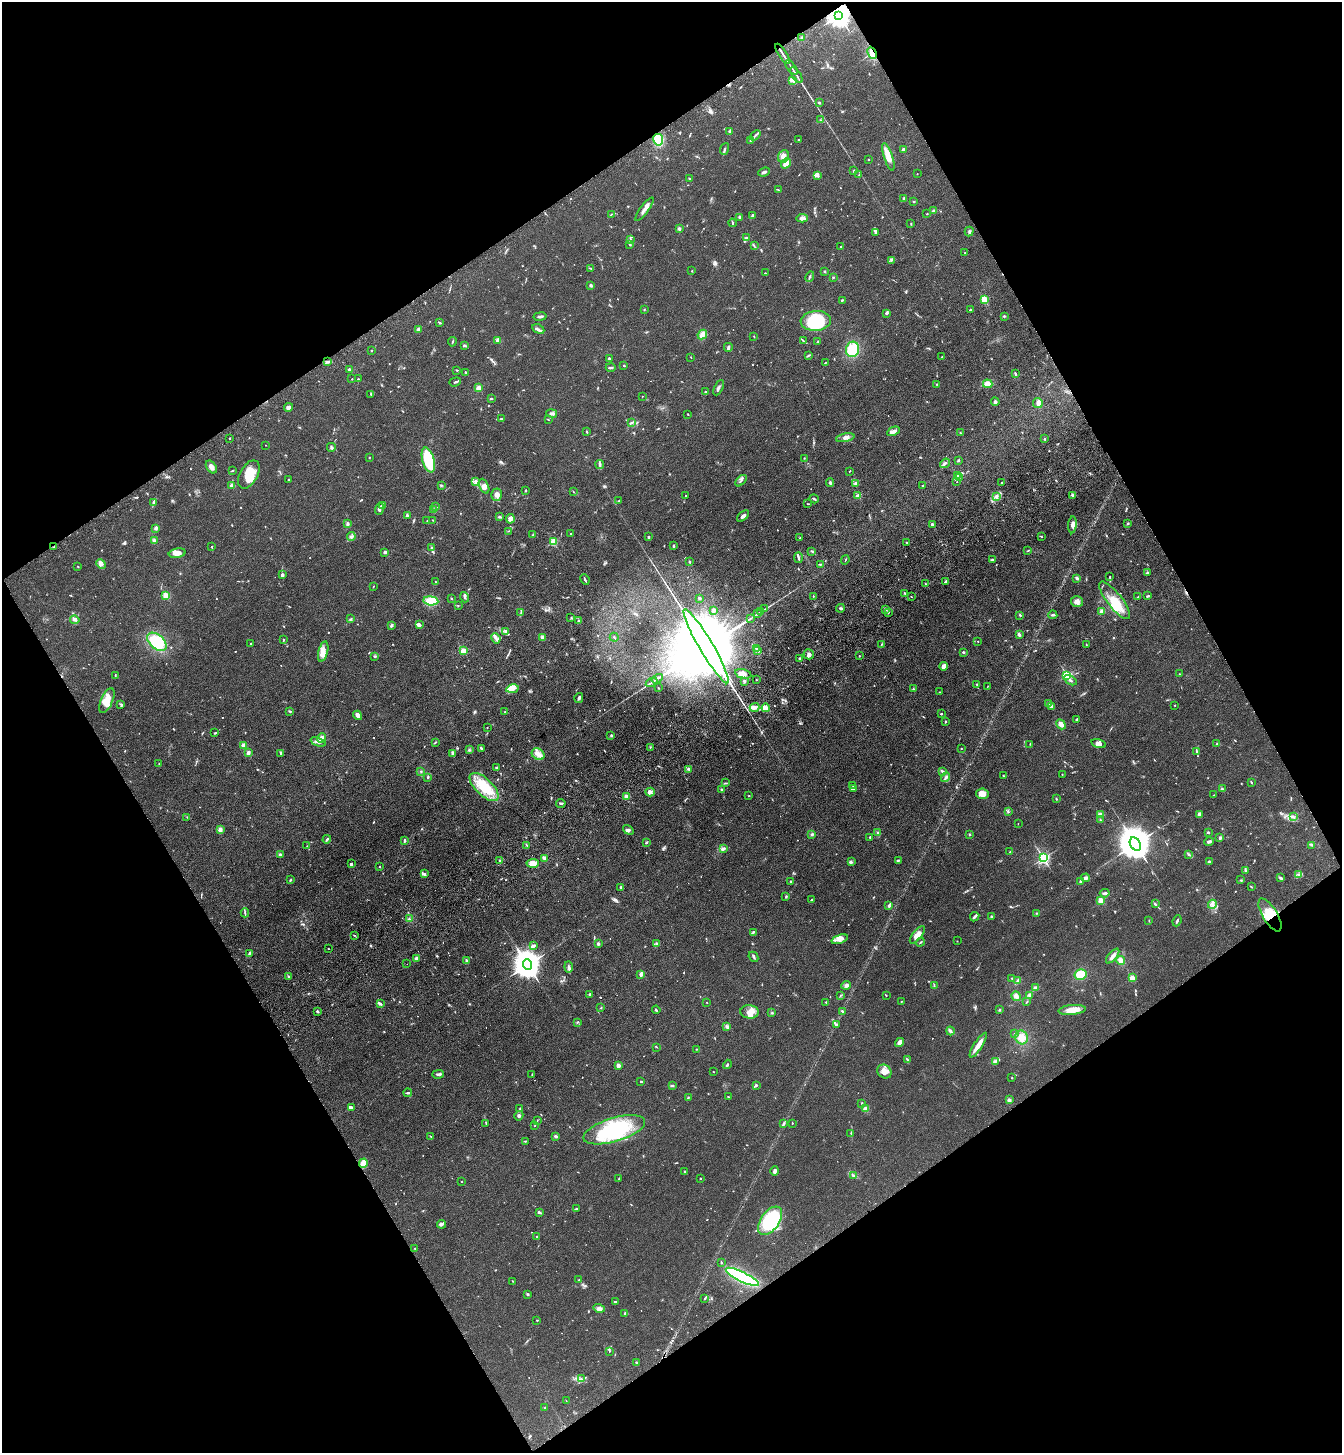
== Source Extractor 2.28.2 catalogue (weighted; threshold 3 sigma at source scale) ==
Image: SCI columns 233-5592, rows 106-5909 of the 5960 x 6015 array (HDU 1 of 3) = the unmasked area's bounding box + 8 px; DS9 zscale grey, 4 x 4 block average (1 PNG px = mean of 4 x 4 image px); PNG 1344 x 1455 px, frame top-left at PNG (2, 2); each listed source drawn as its Kron ellipse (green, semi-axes under 4 px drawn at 4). Shown black and unused: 48% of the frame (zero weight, under 3 of 4 exposures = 6% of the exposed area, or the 3 px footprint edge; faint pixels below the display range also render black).
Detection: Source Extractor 2.28.2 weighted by HDU 2 'WHT'. Background 0.0854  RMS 0.0083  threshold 0.0375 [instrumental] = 3 sigma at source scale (4.5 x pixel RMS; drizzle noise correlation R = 1.50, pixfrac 1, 0.05/0.05 arcsec/px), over >= 5 px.
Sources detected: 938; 7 too faint to see at this stretch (4 x 4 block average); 7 inside a brighter object's white glare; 1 cosmic-ray / hot-pixel residue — neither listed nor drawn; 30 coinciding with a brighter row at this scale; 51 inside a brighter listed object's ellipse — not listed separately; of the other 842, all 500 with FLUX_AUTO >= 2.48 (the completeness limit of this list) listed and drawn (342 fainter detections not listed), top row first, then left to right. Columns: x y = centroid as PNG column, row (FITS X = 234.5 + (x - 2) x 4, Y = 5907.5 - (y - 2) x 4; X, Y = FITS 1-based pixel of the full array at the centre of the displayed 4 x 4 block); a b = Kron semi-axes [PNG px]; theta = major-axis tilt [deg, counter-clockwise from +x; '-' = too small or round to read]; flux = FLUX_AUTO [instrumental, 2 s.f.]
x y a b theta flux
839 15 3 3 - 5900
802 38 3 3 - 8.4
872 53 6 4 -65 55
783 54 12 2 -58 15
791 67 8 2 -56 11
796 75 9 2 -56 11
792 81 4 3 - 11
819 103 3 2 - 4.8
820 120 2 2 - 3.2
730 131 2 2 - 3.1
755 135 6 2 39 6.9
658 140 6 5 - 140
750 140 2 2 - 3
798 140 2 2 - 5.9
724 149 6 2 68 7.2
904 149 2 2 - 69
783 156 6 5 - 39
888 157 14 4 -72 61
869 159 2 2 - 9.3
786 163 5 3 - 64
854 171 2 2 - 7
764 172 6 3 21 9.7
917 174 2 2 - 3.2
859 175 4 2 - 4.8
818 176 2 2 - 4.7
689 178 2 2 - 3.3
778 190 3 2 - 3
904 199 3 2 - 13
914 202 2 2 - 3
644 209 14 3 54 27
934 211 4 3 - 13
611 214 3 2 - 3.7
927 214 3 2 - 2.5
753 216 4 3 - 7.9
740 218 3 2 - 9.3
802 218 6 4 4 18
732 223 4 2 - 4.3
911 224 2 2 - 4
679 229 4 3 - 10
876 232 2 2 - 11
969 232 5 2 - 6.2
746 238 3 2 - 5.6
630 240 4 2 - 8.2
629 245 3 2 - 4.3
754 246 4 2 - 4.8
840 247 3 2 - 2.8
965 253 2 2 - 5.1
891 260 2 2 - 3.7
591 268 3 2 - 3.7
692 271 3 2 - 2.9
825 271 2 2 - 4.2
765 273 2 2 - 2.9
810 276 5 2 - 6.2
833 277 2 2 - 4.2
590 285 2 2 - 20
984 299 2 2 - 300
842 300 3 2 - 5.4
644 310 2 2 - 3.3
970 310 2 2 - 4
886 313 3 2 - 9.5
540 316 6 2 9 15
1004 316 3 2 - 4.2
816 321 15 9 4 200
440 323 3 2 - 4.5
418 329 3 3 - 8.2
538 329 6 2 -28 9.7
702 335 5 4 - 30
754 336 2 2 - 2.9
498 340 2 2 - 140
803 341 4 2 - 5.1
818 341 4 2 - 5.4
452 342 5 2 - 4.5
464 345 4 2 - 5.4
728 347 4 3 - 7.4
853 349 8 6 73 150
371 350 2 2 - 3.4
808 355 4 2 - 4.8
691 357 2 2 - 2.7
942 357 2 2 - 8.5
609 358 3 2 - 6.4
327 362 3 2 - 8.2
825 362 3 2 - 3.6
624 366 2 2 - 14
611 367 5 2 - 6.1
349 370 2 2 - 65
457 370 2 2 - 5.3
466 372 3 2 - 4.1
1015 373 4 2 - 4.1
352 379 2 2 - 3.8
358 379 2 2 - 5.2
455 382 6 2 20 6.6
937 384 2 2 - 4.1
988 384 5 3 - 45
479 388 2 2 - 150
719 388 8 2 62 12
706 392 3 2 - 6
371 394 2 2 - 4.8
642 396 2 2 - 4
491 399 3 2 - 4.2
995 402 4 3 - 7.5
1038 403 5 4 - 15
288 407 4 4 - 13
552 413 5 2 - 11
688 414 2 2 - 2.5
501 419 3 2 - 3.1
548 419 4 2 - 3
631 422 4 2 - 3.7
893 431 7 2 27 34
587 432 3 2 - 4.2
960 433 2 2 - 2.6
230 438 2 2 - 6
845 438 9 4 11 20
1045 439 2 2 - 9
265 445 2 2 - 2.8
331 447 4 2 - 5
369 457 2 2 - 3.3
804 458 2 2 - 2.7
428 460 13 6 -75 290
959 460 3 2 - 6
945 463 5 2 - 8.8
600 464 4 2 - 11
211 467 7 4 -54 26
232 470 2 2 - 2.8
849 471 2 2 - 2.6
249 474 15 9 60 98
957 476 4 2 - 8.8
959 477 2 2 - 3
289 479 2 2 - 4.5
475 481 3 2 - 7.4
741 481 7 2 44 9.4
957 482 2 2 - 2.9
830 483 4 2 - 7.6
856 483 2 2 - 16
1002 483 3 2 - 3.6
232 485 2 2 - 120
441 485 3 2 - 4.7
923 485 2 2 - 4.3
484 486 8 4 -65 22
526 490 3 2 - 3.3
573 491 2 2 - 2.9
497 495 6 5 - 21
686 495 2 2 - 5.3
1073 495 4 3 - 13
858 496 2 2 - 120
996 496 4 3 - 12
814 499 5 2 - 8
619 501 2 2 - 4.4
154 502 3 2 - 20
808 504 2 2 - 3.2
383 506 4 3 - 17
435 506 3 2 - 3.9
380 509 6 3 69 15
434 510 3 3 - 13
407 515 3 2 - 7
743 516 7 3 42 15
499 517 3 2 - 8.1
510 519 5 4 - 14
433 520 2 2 - 2.7
427 521 2 2 - 2.5
347 523 2 2 - 18
932 524 2 2 - 12
1128 524 2 2 - 5.8
1072 525 8 4 85 26
156 528 3 3 - 14
508 531 3 2 - 3.3
571 534 2 2 - 6.4
532 535 3 2 - 3
351 536 4 3 - 10
1041 536 2 2 - 2.8
649 537 2 2 - 25
800 538 3 2 - 3.7
154 540 3 3 - 9.6
553 542 2 2 - 290
907 542 3 2 - 2.7
673 546 2 2 - 7.6
53 547 2 2 - 3.9
211 547 3 2 - 3.2
432 548 3 2 - 8.2
812 551 4 2 - 5.5
1028 551 3 2 - 4.1
385 552 2 2 - 59
177 553 8 4 10 33
798 558 5 2 - 7.3
845 560 5 2 - 2.9
992 560 4 2 - 7
690 562 4 2 - 3.4
101 564 5 4 - 17
820 564 2 2 - 3.4
78 566 2 2 - 3.5
1147 573 3 2 - 4.7
282 575 2 2 - 54
1110 577 4 2 - 5.3
1077 578 3 3 - 7.6
585 580 5 2 - 7.8
946 581 3 2 - 7.4
435 582 2 2 - 4.2
926 584 2 2 - 3.1
373 586 2 2 - 3.3
905 593 4 2 - 4
166 595 2 2 - 240
813 596 2 2 - 3.4
1148 596 3 2 - 6.2
464 597 5 2 - 9.8
911 597 2 2 - 3.1
1138 597 3 2 - 4.9
451 598 2 2 - 2.8
699 598 2 2 - 11
1115 600 23 7 -52 100
431 601 7 4 -5 100
1077 601 6 5 - 27
458 605 2 2 - 2.7
840 608 4 2 - 6.8
765 609 3 2 - 3.6
886 609 3 2 - 7.5
713 610 3 3 - 9.2
761 611 3 2 - 2.8
1102 611 2 2 - 99
888 612 4 2 - 5.6
521 613 3 2 - 3.4
757 614 2 2 - 3.1
1020 615 3 2 - 4.1
1053 615 4 2 - 7.3
571 617 2 2 - 2.6
750 618 3 2 - 3.6
351 619 2 2 - 5.5
75 620 5 2 - 9
579 621 2 2 - 34
419 625 4 3 - 15
392 626 3 2 - 5
506 631 4 2 - 7.5
1019 635 2 2 - 47
542 637 4 3 - 12
614 637 4 2 - 4
496 638 5 2 - 13
283 640 3 2 - 4.5
978 641 2 2 - 3.6
157 642 11 7 -41 230
251 643 3 2 - 3
1086 644 2 2 - 3.8
881 645 3 2 - 3.2
706 646 43 7 -60 200000
756 648 3 2 - 3.6
463 651 2 2 - 200
758 651 2 2 - 4.1
323 652 10 4 76 33
963 652 2 2 - 35
809 654 5 5 - 18
374 656 3 2 - 3.7
859 656 2 2 - 3
800 659 3 2 - 9.9
944 666 4 4 - 17
743 674 8 4 -13 25
1180 674 2 2 - 3
1067 675 2 2 - 560
115 676 4 2 - 4.9
657 679 6 2 31 9.4
756 680 2 2 - 2.7
1070 680 7 2 -31 12
744 681 3 2 - 7.9
652 682 6 2 29 8.6
977 684 3 2 - 5
987 687 3 2 - 2.8
658 688 3 2 - 3
513 689 6 4 11 25
913 689 2 2 - 3.2
940 692 3 2 - 2.9
579 698 5 3 - 10
107 701 13 6 67 62
1048 703 4 2 - 4.6
121 704 3 3 - 6.7
1175 705 2 2 - 3.2
1051 706 4 3 - 9.3
754 707 5 3 - 14
766 708 4 2 - 100
290 711 3 2 - 5
505 712 3 2 - 4.8
941 714 2 2 - 16
358 715 5 3 - 21
1076 720 3 3 - 5.4
945 721 2 2 - 7.6
1061 724 5 4 - 21
487 727 2 2 - 4.6
214 733 3 2 - 3.2
611 735 3 2 - 4.1
321 738 5 3 - 22
318 742 8 3 -20 17
435 742 3 2 - 5.6
1030 744 2 2 - 3.2
1098 744 7 3 -15 22
1217 744 2 2 - 3.8
243 745 2 2 - 18
650 747 2 2 - 4
481 748 3 2 - 9.5
961 748 2 2 - 3.1
469 750 2 2 - 3.6
1197 752 3 2 - 5.5
248 753 2 2 - 73
281 753 3 2 - 6.3
452 754 3 2 - 6.1
538 754 7 5 -36 29
159 764 2 2 - 2.5
496 768 3 2 - 6.1
689 769 4 2 - 9.9
942 771 3 2 - 4.7
421 772 2 2 - 3.6
1062 774 2 2 - 2.6
1003 776 2 2 - 3.5
428 777 3 2 - 5.4
946 777 5 3 - 11
1251 782 4 2 - 5
725 783 2 2 - 3.8
853 785 3 2 - 4.4
484 787 18 8 -44 140
722 789 3 2 - 4.3
854 789 2 2 - 3.9
1222 789 3 3 - 7.7
650 792 4 3 - 23
982 794 6 5 - 37
1214 795 2 2 - 3.3
749 796 2 2 - 10
626 797 2 2 - 110
1056 799 2 2 - 3.5
561 803 5 2 - 7.1
1008 812 4 2 - 4.7
1199 814 3 3 - 14
1100 815 2 2 - 96
187 817 3 2 - 2.7
1293 817 2 2 - 4.3
1100 820 3 2 - 5.5
1018 824 2 2 - 2.6
220 830 4 3 - 20
628 830 6 3 -37 10
878 832 4 2 - 5.7
1208 832 3 2 - 5.6
812 834 3 3 - 7.2
970 834 2 2 - 4
870 837 2 2 - 4.4
1219 838 4 2 - 5.2
327 839 4 2 - 7.5
405 841 2 2 - 7.8
1209 842 5 3 - 12
646 843 2 2 - 6.2
1135 844 7 5 -61 16000
526 845 2 2 - 3
1311 845 2 2 - 3.7
307 846 2 2 - 2.6
724 849 3 2 - 16
1010 852 3 2 - 3.4
280 854 3 3 - 7.9
1189 854 3 2 - 6
545 858 4 2 - 25
1043 858 2 2 - 1100
898 860 3 2 - 5.9
500 861 2 2 - 6.5
851 861 2 2 - 4.7
1209 862 2 2 - 9.4
533 863 6 4 4 57
351 864 3 3 - 11
380 867 2 2 - 2.8
1245 870 3 2 - 6.6
424 874 4 3 - 9.6
1299 874 4 2 - 6.2
1086 878 4 3 - 12
1281 878 4 3 - 6.6
290 880 3 2 - 5.2
1241 880 2 2 - 2.6
1081 881 3 2 - 7.2
791 882 2 2 - 5
621 887 2 2 - 30
1251 887 3 2 - 3.3
1105 893 5 2 - 11
786 897 2 2 - 4.9
812 900 3 2 - 8
1101 901 2 2 - 220
1155 904 3 2 - 5
1212 904 5 3 - 15
889 906 2 2 - 14
245 913 4 2 - 6.1
1036 913 2 2 - 3.9
1270 915 19 7 -59 130
975 917 5 2 - 19
991 917 3 2 - 3.8
409 919 3 2 - 5
1149 920 2 2 - 3.2
1177 921 5 2 - 7.8
753 933 4 2 - 5.2
354 935 2 2 - 3.2
917 935 10 4 51 34
840 939 8 4 19 27
957 941 2 2 - 4.6
920 942 4 2 - 4
657 943 3 3 - 8.9
598 944 4 3 - 9.5
534 946 4 3 - 11
328 949 2 2 - 7
249 953 4 2 - 6.9
1113 956 9 3 50 26
753 957 5 3 - 8.7
416 958 4 2 - 8
466 960 3 2 - 5.2
1121 960 4 4 - 24
407 964 2 2 - 3
528 965 5 4 - 8500
569 967 5 3 - 13
641 974 4 3 - 15
1080 974 6 5 - 110
288 976 4 2 - 5.4
1012 978 2 2 - 3.6
1132 978 2 2 - 170
1018 981 3 3 - 9.6
846 985 5 4 - 13
934 986 3 2 - 3.8
1035 988 4 3 - 15
590 994 2 2 - 12
841 995 2 2 - 2.5
886 995 2 2 - 3.6
1029 995 3 3 - 10
1016 996 5 4 - 20
901 1001 3 2 - 3
707 1002 2 2 - 5.8
826 1002 2 2 - 6.6
1027 1002 3 2 - 3.5
380 1004 3 3 - 8.2
601 1008 3 2 - 3
656 1010 4 2 - 5.5
999 1010 2 2 - 4.7
1072 1010 13 5 6 62
317 1011 3 2 - 7.6
842 1011 3 2 - 4.9
749 1012 9 6 -5 38
772 1013 3 2 - 4.9
578 1022 3 2 - 4
836 1024 4 2 - 8
727 1027 4 3 - 11
950 1031 4 3 - 13
1014 1034 2 2 - 2.5
1022 1037 7 6 - 41
899 1042 5 3 - 24
978 1045 14 3 57 58
657 1047 3 2 - 3.4
696 1049 2 2 - 3.5
907 1060 3 2 - 4.6
995 1061 3 2 - 6
727 1064 5 2 - 7
618 1065 3 3 - 18
884 1071 7 6 - 38
713 1072 2 2 - 2.8
438 1074 6 2 1 13
532 1074 3 2 - 3.3
1012 1078 2 2 - 3.4
641 1082 2 2 - 7.2
756 1085 2 2 - 32
673 1086 3 2 - 6.3
408 1093 4 2 - 6.2
728 1097 2 2 - 2.5
688 1098 2 2 - 5.6
1009 1100 3 3 - 10
862 1103 3 2 - 5.3
351 1108 4 3 - 14
520 1109 4 2 - 5.1
865 1109 2 2 - 140
519 1116 5 3 - 12
537 1121 3 2 - 3.6
486 1123 4 2 - 2.9
792 1123 2 2 - 4.3
783 1124 4 3 - 8.5
535 1125 3 2 - 2.7
614 1130 32 12 17 460
851 1133 4 2 - 3
431 1136 4 2 - 3.1
556 1136 3 2 - 9.5
525 1141 2 2 - 2.6
363 1163 5 3 - 55
685 1171 2 2 - 4.4
775 1171 5 3 - 12
854 1175 4 2 - 5.6
700 1178 2 2 - 9.5
619 1179 4 2 - 3.3
462 1181 2 2 - 5.3
576 1208 3 2 - 4.8
539 1212 3 2 - 12
770 1221 16 9 54 450
441 1224 4 3 - 17
537 1237 3 2 - 4.4
415 1248 2 2 - 3.4
721 1262 2 2 - 4.5
742 1277 18 5 -26 580
579 1280 2 2 - 4.4
513 1281 2 2 - 3.3
527 1294 3 3 - 5
705 1298 3 2 - 4
615 1301 3 2 - 3.9
599 1308 6 4 -16 16
625 1313 2 2 - 5.7
537 1320 2 2 - 5.3
609 1351 3 2 - 2.6
636 1362 3 2 - 3.2
581 1379 2 2 - 2.6
566 1401 2 2 - 3.2
545 1408 2 2 - 3.7
Overlapping masked pixels (flux is a lower limit): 2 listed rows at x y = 839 15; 872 53
Diffuse or blended objects may show on this block-average render without a row.